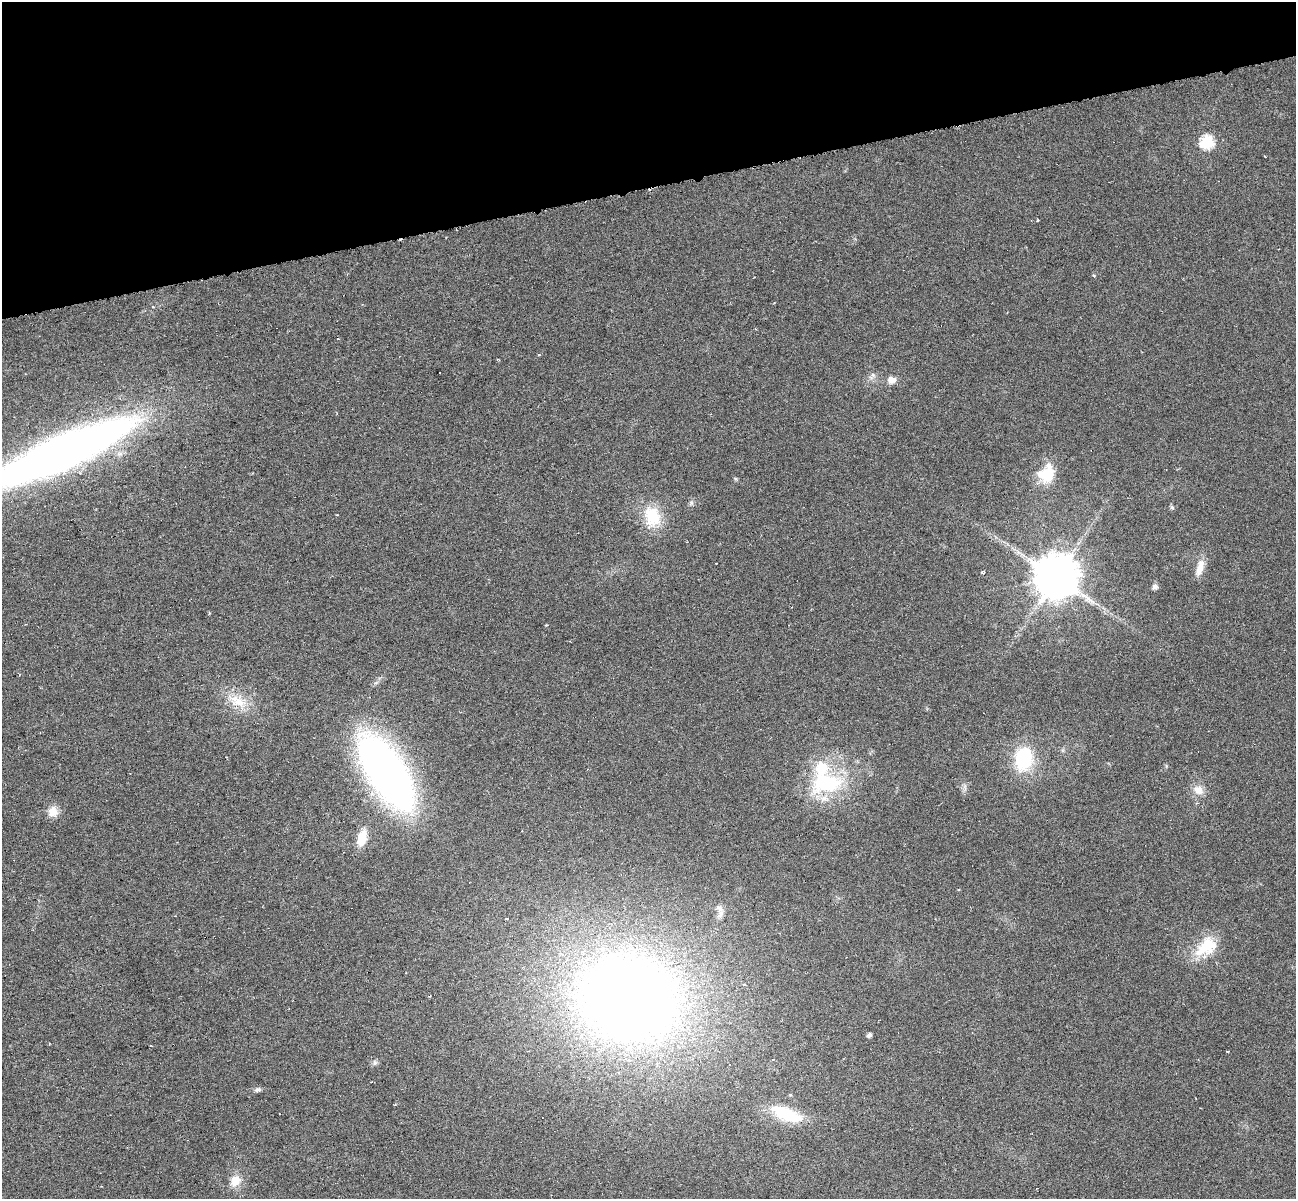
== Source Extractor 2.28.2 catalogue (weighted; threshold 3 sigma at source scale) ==
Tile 3 of 4 x 4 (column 3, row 1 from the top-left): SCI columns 2589-3882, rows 3687-4883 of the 5176 x 4928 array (HDU 1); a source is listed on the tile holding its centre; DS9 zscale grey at full resolution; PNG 1298 x 1201 px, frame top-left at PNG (2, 2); no overlay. Shown black and unused: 16% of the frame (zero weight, under 3 of 6 exposures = <1% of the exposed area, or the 3 px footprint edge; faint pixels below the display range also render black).
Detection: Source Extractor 2.28.2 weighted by HDU 2 'WHT'; one run over the whole footprint, this tile lists its part. Background 0.00952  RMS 0.0053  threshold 0.0215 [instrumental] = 3 sigma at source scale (4.09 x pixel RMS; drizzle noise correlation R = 1.36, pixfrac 0.8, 0.0396/0.0396 arcsec/px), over >= 5 px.
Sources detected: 36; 1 cosmic-ray / hot-pixel residue — not listed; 3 inside a brighter listed object's ellipse — not listed separately; the other 32 listed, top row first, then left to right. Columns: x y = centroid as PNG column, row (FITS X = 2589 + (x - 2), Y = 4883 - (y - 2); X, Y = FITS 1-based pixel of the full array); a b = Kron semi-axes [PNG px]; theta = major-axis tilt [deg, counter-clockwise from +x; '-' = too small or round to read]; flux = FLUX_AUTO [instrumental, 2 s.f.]
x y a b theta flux
1207 142 7 6 - 54
1038 220 3 2 - 0.66
153 306 4 3 - 0.47
539 355 4 3 - 0.53
873 375 11 7 57 2
892 380 9 8 - 3.9
61 453 112 22 24 600
1046 474 17 15 7 17
736 479 6 4 -71 0.62
691 503 7 4 72 0.95
1172 507 6 5 - 0.87
652 516 28 21 -77 18
1200 567 24 9 75 5.6
983 572 5 3 - 0.54
1056 577 12 12 - 2000
1155 587 7 6 - 2
209 613 3 3 - 0.59
238 701 28 16 -27 12
1024 759 22 16 81 33
386 772 69 29 -55 270
827 783 46 27 8 42
1198 790 14 12 -28 5.1
53 812 13 13 - 5.1
362 838 16 9 73 9.9
720 909 15 9 -63 3.4
1206 946 33 19 51 17
629 998 80 68 -14 650
869 1035 5 4 - 1.7
375 1063 7 6 - 1.2
258 1089 8 6 23 1.2
787 1114 38 14 -22 24
235 1181 15 12 53 7
Isophote crosses this tile's border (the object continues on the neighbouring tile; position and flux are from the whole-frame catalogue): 1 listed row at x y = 61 453
Unlisted compact peaks at least as high as the median listed source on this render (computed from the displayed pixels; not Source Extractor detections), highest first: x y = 1094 275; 375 683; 1166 766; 546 625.